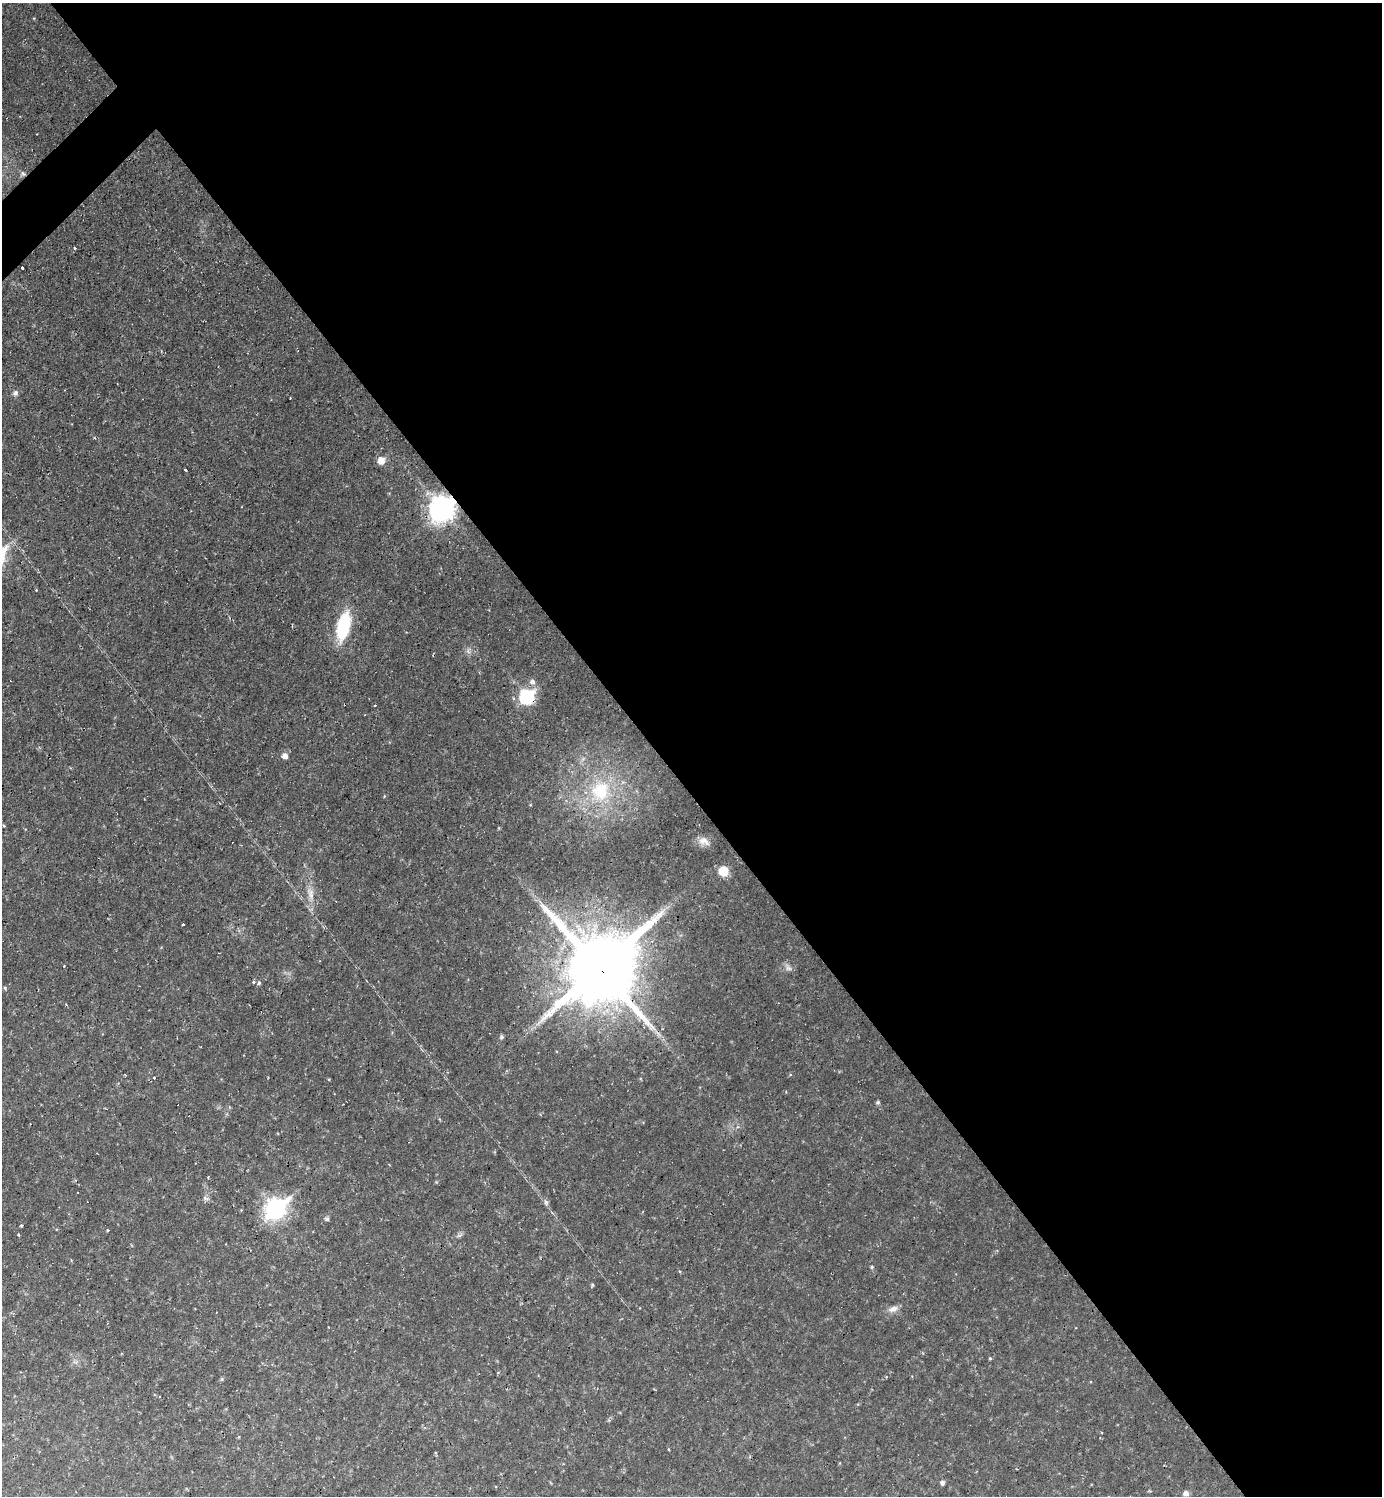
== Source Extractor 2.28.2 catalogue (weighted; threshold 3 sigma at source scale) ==
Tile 8 of 4 x 4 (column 4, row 2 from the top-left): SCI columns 4295-5674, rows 2987-4480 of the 5971 x 5973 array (HDU 1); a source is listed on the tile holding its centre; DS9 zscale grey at full resolution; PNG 1384 x 1498 px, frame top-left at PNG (2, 3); no overlay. Shown black and unused: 53% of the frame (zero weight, under 2 of 3 exposures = <1% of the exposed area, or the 3 px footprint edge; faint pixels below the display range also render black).
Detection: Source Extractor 2.28.2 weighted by HDU 2 'WHT'; one run over the whole footprint, this tile lists its part. Background 0.04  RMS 0.0078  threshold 0.0352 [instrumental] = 3 sigma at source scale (4.5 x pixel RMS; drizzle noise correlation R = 1.50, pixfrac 1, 0.05/0.05 arcsec/px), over >= 5 px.
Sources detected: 51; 1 inside a brighter object's white glare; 7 cosmic-ray / hot-pixel residue — not listed; the other 43 listed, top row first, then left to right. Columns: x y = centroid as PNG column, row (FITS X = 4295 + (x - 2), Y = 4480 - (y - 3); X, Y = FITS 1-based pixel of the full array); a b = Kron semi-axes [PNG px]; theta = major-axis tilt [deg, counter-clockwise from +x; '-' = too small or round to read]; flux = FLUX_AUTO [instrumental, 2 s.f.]
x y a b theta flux
23 173 7 4 -43 1.6
74 248 3 3 - 1.6
22 268 3 3 - 2.3
15 393 7 6 - 2.3
381 460 6 6 - 9.1
185 470 3 3 - 2.1
442 509 10 9 - 600
36 590 3 2 - 0.58
343 626 24 11 76 50
532 681 7 7 - 2.9
527 697 8 7 - 97
375 705 3 3 - 2.9
285 756 6 6 - 4.5
600 791 32 28 70 51
4 826 4 3 - 0.83
704 841 17 10 -22 6
723 871 8 8 - 17
311 894 19 7 -78 7.1
183 925 3 3 - 2.9
599 968 24 23 - 7100
788 968 10 6 -18 2.8
253 982 3 3 - 5.9
259 983 5 4 - 1.2
5 988 5 4 - 0.9
501 1037 5 5 - 1.2
125 1075 4 3 - 0.7
154 1078 3 3 - 2.2
329 1079 3 3 - 1.5
878 1102 6 4 71 1.1
205 1198 6 5 - 1.7
546 1202 7 5 -69 1.8
276 1209 10 8 42 330
327 1219 5 5 - 1.8
21 1225 3 3 - 3.6
872 1267 4 4 - 0.93
592 1285 6 4 -90 0.83
893 1309 13 7 22 4.5
990 1358 4 4 - 0.73
222 1379 6 4 72 0.91
159 1396 3 2 - 0.89
668 1449 3 2 - 0.72
943 1483 5 4 - 2.2
1186 1493 6 5 - 3.2
Overlapping masked pixels (flux is a lower limit): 2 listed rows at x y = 442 509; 599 968